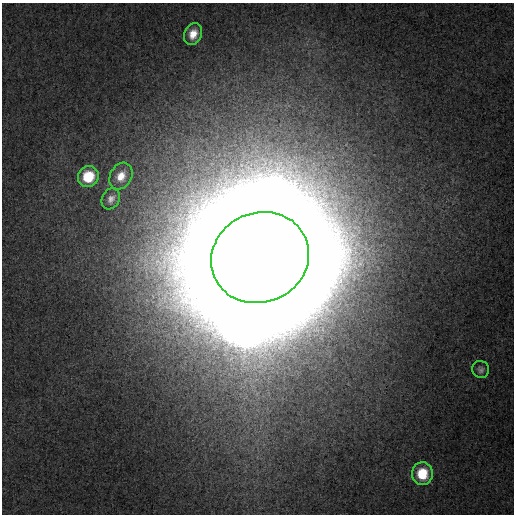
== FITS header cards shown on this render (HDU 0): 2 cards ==
NAXIS1  =                  512
NAXIS2  =                  512

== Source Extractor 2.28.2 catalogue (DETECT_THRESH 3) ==
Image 512 x 512 px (HDU 0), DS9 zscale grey, 1 PNG px = 1 image px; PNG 516 x 516 px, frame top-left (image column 1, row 512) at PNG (2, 3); each listed source drawn as its Kron ellipse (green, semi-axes under 4 px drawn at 4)
Background 5.53e-04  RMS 4.5e-04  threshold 0.00136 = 3 sigma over >= 5 px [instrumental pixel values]
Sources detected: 7; all 7 listed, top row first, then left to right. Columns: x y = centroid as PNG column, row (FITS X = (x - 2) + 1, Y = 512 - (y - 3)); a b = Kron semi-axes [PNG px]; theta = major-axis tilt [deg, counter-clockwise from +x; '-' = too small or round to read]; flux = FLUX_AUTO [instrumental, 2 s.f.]
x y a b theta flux
193 34 11 8 65 0.42
121 176 14 10 60 0.45
88 177 11 10 - 1.1
111 199 11 8 61 0.19
260 258 50 44 24 7700
481 370 8 8 - 0.11
422 474 11 10 - 0.98